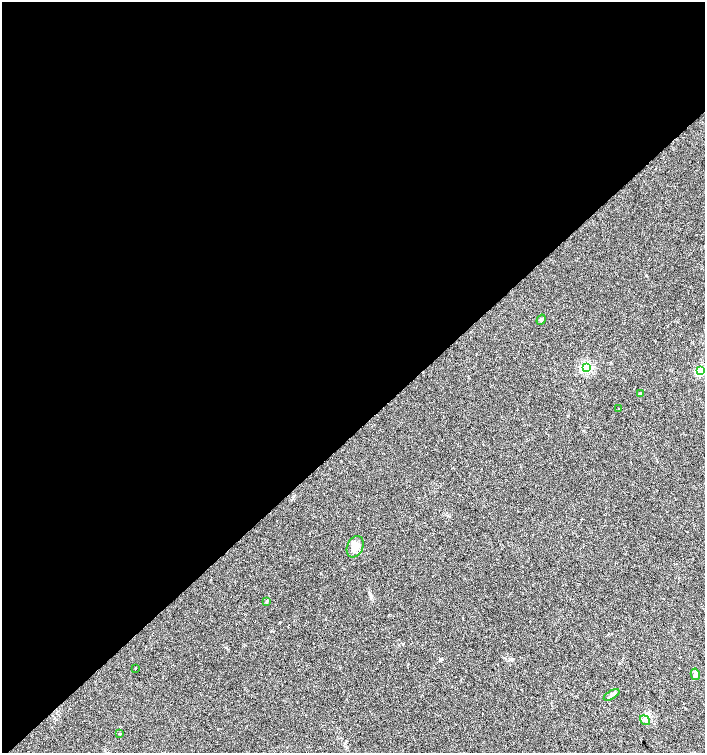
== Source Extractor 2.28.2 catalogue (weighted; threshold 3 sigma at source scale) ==
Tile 2 of 4 x 4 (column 2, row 1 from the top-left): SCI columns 1553-2958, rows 4514-6015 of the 5979 x 6015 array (HDU 1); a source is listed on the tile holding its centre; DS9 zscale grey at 2 x 2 block average (1 PNG px = mean of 2 x 2 image px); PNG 707 x 755 px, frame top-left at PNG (2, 2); each listed source drawn as its Kron ellipse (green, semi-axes under 4 px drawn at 4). Shown black and unused: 58% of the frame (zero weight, under 2 of 3 exposures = <1% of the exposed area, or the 3 px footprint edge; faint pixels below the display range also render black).
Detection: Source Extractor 2.28.2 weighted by HDU 2 'WHT'; one run over the whole footprint, this tile lists its part. Background 0.0447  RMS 0.0057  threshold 0.0256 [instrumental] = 3 sigma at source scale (4.5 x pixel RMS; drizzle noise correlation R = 1.50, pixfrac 1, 0.0396/0.0396 arcsec/px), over >= 5 px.
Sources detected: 12; all 12 listed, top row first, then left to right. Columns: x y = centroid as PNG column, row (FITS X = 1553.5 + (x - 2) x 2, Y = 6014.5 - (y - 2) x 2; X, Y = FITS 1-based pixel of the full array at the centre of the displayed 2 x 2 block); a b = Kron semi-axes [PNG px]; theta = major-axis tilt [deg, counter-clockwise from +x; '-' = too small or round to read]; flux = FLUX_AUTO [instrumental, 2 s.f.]
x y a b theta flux
541 320 5 3 - 2
586 367 4 4 - 150
700 371 3 3 - 110
640 394 4 3 - 1.4
619 408 2 2 - 0.52
355 547 11 8 67 13
266 602 3 2 - 1.5
135 668 2 2 - 3.2
695 674 6 4 -79 3.7
612 695 9 2 31 1.9
645 720 5 4 - 3
120 733 2 2 - 0.89
Isophote crosses this tile's border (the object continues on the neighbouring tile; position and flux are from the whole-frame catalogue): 1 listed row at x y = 700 371
Diffuse or blended objects may show on this block-average render without a row.